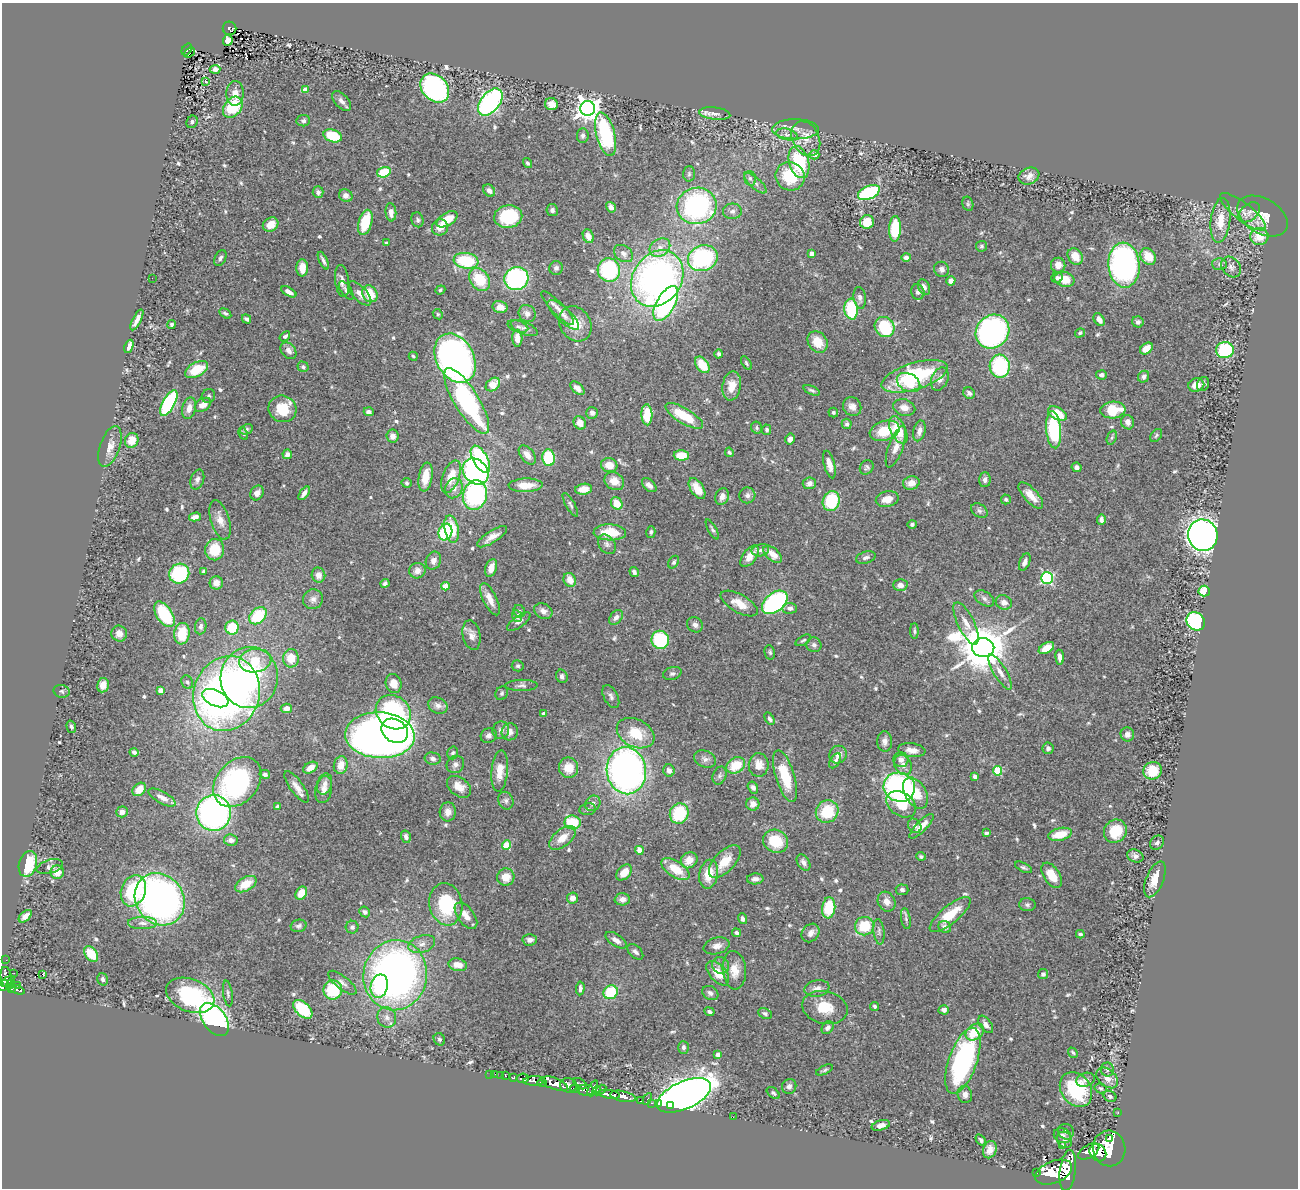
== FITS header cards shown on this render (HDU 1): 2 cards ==
NAXIS1  =                 1296
NAXIS2  =                 1186

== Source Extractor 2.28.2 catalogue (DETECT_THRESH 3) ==
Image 1296 x 1186 px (HDU 1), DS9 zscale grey, 1 PNG px = 1 image px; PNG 1300 x 1190 px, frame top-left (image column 1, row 1186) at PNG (2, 3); each listed source drawn as its Kron ellipse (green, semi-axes under 4 px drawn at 4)
Background 1.24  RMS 0.035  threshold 0.106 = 3 sigma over >= 5 px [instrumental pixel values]
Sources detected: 599; of the 599, the 500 brightest by FLUX_AUTO listed and drawn (99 fainter detections omitted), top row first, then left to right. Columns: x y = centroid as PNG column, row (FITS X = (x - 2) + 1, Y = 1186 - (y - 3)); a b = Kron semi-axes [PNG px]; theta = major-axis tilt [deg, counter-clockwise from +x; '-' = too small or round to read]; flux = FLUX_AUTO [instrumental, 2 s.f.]
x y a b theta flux
229 28 7 6 - 180
228 40 6 4 68 9.7
187 49 6 4 54 150
189 52 6 3 40 53
215 69 5 4 - 13
206 82 3 3 - 15
435 88 16 12 -45 480
305 90 4 4 - 27
235 93 12 8 87 21
342 101 12 6 -47 11
490 102 16 9 51 500
551 104 6 6 - 21
233 107 11 8 51 100
588 108 7 7 - 2000
715 113 16 6 -6 14
303 121 7 5 8 5.7
192 122 6 5 - 5.5
796 129 23 10 0 30
606 134 22 9 -76 240
787 134 11 5 -12 10
333 136 9 6 -18 81
583 136 7 6 - 6.5
806 139 18 13 -63 36
814 155 5 4 - 19
799 162 16 10 -74 150
527 163 5 4 - 5.3
384 172 7 5 17 66
689 174 7 6 - 5.6
790 176 14 14 - 110
1029 176 11 8 21 14
750 178 7 6 - 7.5
755 183 14 5 -42 10
489 191 7 5 -48 12
318 192 6 5 - 7.5
869 192 12 6 24 230
346 196 7 6 - 12
968 204 7 5 -76 4.7
697 206 20 18 11 440
611 207 6 4 -58 11
552 210 6 5 - 6.6
732 211 9 8 - 10
391 212 9 5 -85 18
1243 212 28 9 -38 32
1249 212 12 8 40 11
508 216 14 11 10 140
1262 216 27 17 -30 48
447 219 11 6 31 54
418 220 7 6 - 5.5
1220 221 22 9 83 45
365 222 13 6 74 88
867 222 7 6 - 45
271 225 8 6 32 26
440 227 8 8 - 22
895 229 13 6 88 120
588 236 7 5 -66 17
1259 237 9 8 - 42
386 243 4 3 - 4.4
982 246 5 5 - 4.3
660 247 11 8 32 18
623 253 10 7 -35 12
812 253 4 4 - 22
1075 256 9 7 -54 33
1148 256 9 7 -53 41
906 257 5 4 - 9.8
220 258 8 5 64 6.2
703 258 15 12 21 300
323 261 9 3 -65 6.4
466 261 12 8 -8 130
1219 264 7 6 - 6.3
1058 265 7 7 - 22
1124 265 22 15 -85 650
1231 267 11 9 -51 12
302 268 8 6 -89 28
556 268 7 6 - 6.9
942 269 8 7 - 9.8
609 270 12 11 - 200
152 278 2 2 - 5.5
516 278 12 11 - 320
1057 278 6 5 - 6.8
657 279 30 24 56 1000
1064 279 10 7 -13 45
480 280 12 9 -54 81
342 281 16 7 -83 13
951 281 5 4 - 13
924 287 8 5 -64 10
346 290 10 5 -55 6.9
440 290 5 4 - 4.4
289 292 8 4 -30 13
918 292 8 6 -76 9.6
360 293 15 7 -47 18
370 294 9 7 -57 55
860 298 11 6 -81 11
666 303 19 9 61 430
500 307 7 6 - 23
558 308 22 6 -46 19
851 309 10 6 -84 130
225 313 7 4 -31 5.4
527 313 9 8 - 12
438 314 5 4 - 4
563 315 20 7 -42 22
246 319 5 3 - 5.8
1099 319 7 5 -57 18
137 320 11 3 63 14
1138 322 6 5 - 7.5
575 324 18 15 -56 42
171 325 4 4 - 4.3
518 326 11 5 -18 5.8
885 327 10 9 - 140
524 328 14 6 -22 9
992 332 18 16 47 510
1080 333 5 4 - 4.3
285 336 6 4 40 5.7
517 338 8 5 -89 22
818 342 11 9 -53 42
129 346 7 4 67 13
1146 348 7 5 37 28
1225 350 9 8 - 140
288 351 9 6 -49 12
719 354 4 4 - 5.7
413 356 5 3 - 4.1
455 358 26 18 -61 1300
746 363 7 3 -57 4.2
702 365 9 6 -53 57
1000 366 11 10 - 220
303 367 5 5 - 4.5
196 370 12 7 30 69
1101 375 5 4 - 9.9
914 376 34 13 17 220
1144 377 6 5 - 7.5
940 379 12 8 66 17
909 382 12 9 -28 49
493 384 8 6 40 41
1203 384 7 5 69 5.5
1196 385 8 6 14 28
732 386 14 9 80 31
577 388 8 5 -42 12
812 390 8 4 -24 5.4
969 393 6 5 - 7.1
208 396 7 6 - 6.3
467 401 38 12 -58 390
169 403 14 6 61 300
203 405 9 6 32 21
852 407 10 8 -50 15
189 408 11 6 77 18
904 408 11 8 -15 18
282 409 14 13 - 67
1113 410 12 8 5 78
369 412 5 4 - 9.4
833 412 5 4 - 4.3
592 413 6 6 - 7.1
1057 414 10 6 -29 55
647 415 10 5 -88 57
684 416 21 7 -30 76
1128 422 7 6 - 15
580 423 7 6 - 19
847 424 5 5 - 5.4
757 428 6 5 - 5.8
246 429 7 5 25 5
767 430 5 4 - 4.9
898 430 14 7 -65 62
1054 430 18 7 -85 200
885 431 15 9 17 65
919 431 10 6 77 14
243 434 6 4 -63 4
1156 435 7 5 52 4.6
393 436 6 6 - 14
1112 438 7 4 70 4.7
790 439 5 5 - 8.8
132 440 7 6 - 33
110 446 21 10 71 25
896 447 22 7 70 25
729 452 5 4 - 4.6
287 454 5 5 - 11
527 455 11 6 -51 18
681 455 7 5 -3 50
548 458 8 6 -85 130
480 459 15 7 -61 290
829 464 14 5 -75 18
609 465 8 7 - 27
867 467 8 6 50 5.6
1077 467 5 4 - 8.5
475 472 14 11 -47 460
426 477 14 6 81 40
451 477 17 8 69 49
197 480 10 6 72 10
985 480 7 6 - 8
614 481 10 8 -31 30
407 483 5 5 - 4.1
809 483 7 6 - 9.5
911 483 8 6 14 23
526 485 17 7 2 42
649 485 8 5 -43 12
454 488 10 8 64 17
697 488 11 6 -57 35
583 489 8 5 7 30
257 493 8 6 60 15
304 493 8 3 55 10
475 495 15 12 74 380
747 495 8 8 - 9.8
1031 495 16 7 -47 29
722 496 8 6 65 14
887 499 11 8 13 29
1006 499 5 5 - 4.1
831 501 10 8 71 120
617 503 6 5 - 43
570 505 13 4 -60 6.3
979 511 9 6 -38 7.2
195 517 6 4 15 13
1101 519 5 4 - 8.1
220 520 20 9 -73 26
912 524 5 4 - 4.6
452 529 14 7 -78 79
712 529 11 4 -61 5.7
445 532 8 7 - 120
610 532 16 8 -1 74
651 532 6 4 73 4.8
1203 535 16 14 -77 1500
492 537 17 6 33 20
607 544 10 8 -52 9.7
215 550 11 9 82 68
760 550 8 6 11 9.7
773 554 11 6 -41 29
750 556 12 6 52 24
866 558 10 5 16 7.8
433 561 9 7 65 14
674 562 7 5 58 5
1025 562 9 5 67 11
491 568 9 5 73 19
204 571 4 3 - 5.4
417 571 8 7 - 15
634 572 5 4 - 7.4
179 574 10 9 - 160
318 575 7 7 - 19
1047 578 6 6 - 290
570 580 7 6 - 27
216 583 6 6 - 20
385 583 5 4 - 5.6
900 585 7 6 - 12
445 586 4 4 - 38
1204 591 5 5 - 53
984 598 11 7 -34 8.8
313 599 10 9 - 13
490 599 18 7 -64 27
775 602 15 9 39 370
1004 602 8 7 - 15
739 604 20 9 -29 33
790 608 7 5 -3 9.7
519 611 6 5 - 4.5
543 611 9 7 -27 12
164 614 14 8 -57 140
258 616 10 7 43 110
517 616 6 5 - 17
616 617 8 5 50 9
1196 621 10 8 -49 250
519 622 14 5 36 9.1
966 623 23 8 -64 27
695 625 8 7 - 10
201 626 8 5 82 8.4
232 628 7 6 - 75
914 631 8 4 -89 4.2
119 634 8 7 - 17
182 634 11 7 82 65
471 635 15 8 -78 18
660 640 9 8 - 160
803 640 8 4 29 4.7
814 645 8 7 - 8.7
983 648 11 9 -7 12000
1046 648 8 5 29 36
770 652 7 5 -79 4.8
1060 657 7 4 -84 10
291 658 9 8 - 42
255 661 16 11 9 71
518 666 6 5 - 4.8
1000 672 20 6 -59 19
672 674 9 6 17 6.6
562 676 7 5 -67 7.7
249 678 30 28 82 500
187 682 7 5 -62 4.9
393 683 10 8 -75 25
103 685 7 6 - 20
522 685 16 5 0 9.5
160 690 4 4 - 20
62 691 8 6 -15 4.9
502 693 7 6 - 5.4
226 694 38 33 71 1400
611 696 12 7 -63 9.6
215 698 14 8 -24 150
438 705 10 8 -26 12
286 708 6 4 5 18
393 712 19 16 -41 420
544 713 4 3 - 9.8
769 719 7 4 -60 6.3
71 727 6 4 -74 5.8
501 730 9 8 - 12
395 731 14 11 -31 730
510 732 8 8 - 16
636 733 20 14 -27 72
1127 734 7 6 - 9.5
380 735 35 23 -3 2100
489 736 8 7 - 10
885 741 10 7 -89 11
1048 748 6 5 - 6.8
912 750 14 7 -7 20
134 752 4 3 - 5.7
453 753 6 5 - 5.5
838 755 9 8 - 15
433 759 8 6 -10 8.1
705 759 11 8 -23 11
901 760 8 7 - 13
835 761 8 4 58 6.7
341 765 9 7 79 25
455 765 9 8 - 9.9
736 765 10 7 32 57
759 765 12 10 88 28
903 765 10 8 -59 16
310 768 8 5 30 16
569 768 10 9 - 38
500 771 21 8 85 36
626 771 23 19 -82 1100
669 771 6 5 - 11
997 771 5 4 - 100
1153 771 9 8 - 55
265 774 5 4 - 6.8
720 776 9 6 67 6.6
785 776 27 9 -73 88
975 777 4 3 - 7
237 782 28 20 49 360
324 784 11 7 72 12
297 787 18 6 -54 19
459 787 13 9 -37 29
753 787 6 5 - 7.2
899 787 16 14 -21 530
139 789 7 5 47 31
324 790 14 8 78 16
915 793 17 10 -60 57
162 798 15 6 -29 19
506 801 9 7 -68 9
593 803 8 7 - 9.3
753 804 6 6 - 14
901 804 16 11 -33 61
277 807 4 3 - 5.1
588 809 8 6 8 6.7
827 811 12 11 - 90
122 812 6 5 - 12
448 812 9 8 - 18
214 813 18 17 - 720
679 814 10 9 - 110
573 822 8 7 - 99
915 826 7 6 - 8.6
921 826 16 5 46 24
1115 831 12 11 - 79
986 833 4 3 - 5.2
1060 834 12 6 13 47
406 837 6 5 - 9
562 838 16 8 39 31
231 840 7 6 - 13
776 841 13 11 -29 68
1157 843 7 6 - 6.9
507 845 4 4 - 85
639 850 4 4 - 42
921 856 5 4 - 4.7
1135 856 8 6 -24 9.2
689 860 9 7 40 26
725 862 20 10 46 44
804 862 9 6 -57 11
28 864 13 9 75 100
50 867 13 6 17 9.7
1023 867 9 4 -26 5.3
675 869 16 8 -33 55
57 872 7 6 - 32
624 872 9 6 48 29
709 874 14 9 79 46
1052 875 14 8 -57 45
506 877 9 8 - 32
755 879 8 5 4 12
1155 879 19 8 68 40
246 884 12 6 30 44
902 890 6 5 - 6.1
133 891 16 12 70 180
301 893 7 5 56 41
572 898 6 5 - 14
160 899 27 24 -54 1100
622 899 7 6 - 15
887 902 10 8 -61 18
446 904 21 16 -80 150
1027 905 8 6 -5 6.3
829 908 10 6 83 98
365 912 6 5 - 6.8
950 915 25 9 40 67
25 916 8 4 42 13
466 916 15 8 -53 25
742 919 5 4 - 6.7
906 919 10 5 -80 6.4
143 923 14 6 -1 15
299 926 8 6 14 6.3
864 926 9 9 - 84
352 927 6 6 - 6.7
945 927 7 5 -32 11
879 932 13 5 -84 8.2
737 933 4 4 - 5.7
810 933 10 8 50 16
1080 934 4 3 - 4.4
530 940 7 5 3 11
616 940 12 5 -34 13
422 944 14 8 17 19
717 946 13 8 14 17
635 952 9 5 -44 8.5
91 954 9 5 -51 66
6 960 2 2 - 9.8
458 965 9 6 -12 28
721 965 9 8 - 11
734 970 19 11 -84 37
14 973 2 2 - 19
718 973 14 8 -49 47
1043 974 5 5 - 4.8
43 975 3 3 - 40
395 975 35 32 81 1300
6 977 10 5 -80 610
103 979 6 5 - 6.3
8 981 8 3 29 570
342 983 17 6 -38 12
11 984 5 3 - 150
17 985 2 2 - 14
3 986 6 5 - 820
379 986 12 8 77 110
12 988 3 3 - 260
580 988 7 4 85 7.1
817 988 13 8 10 15
17 990 7 3 -18 320
333 990 9 9 - 110
611 992 7 6 - 100
228 993 13 4 -81 6.5
710 993 8 6 -30 9.1
190 995 25 16 -22 240
875 1006 4 4 - 4.8
825 1008 23 16 -12 55
303 1009 11 7 -43 120
944 1010 5 4 - 8.8
709 1012 5 4 - 6.2
765 1014 7 5 -24 5
387 1017 10 9 - 16
214 1019 19 11 -53 640
986 1024 10 5 -53 14
828 1028 7 5 52 8.6
975 1032 10 7 36 58
439 1039 6 5 - 5.1
683 1047 6 5 - 6.6
1073 1053 5 4 - 4.5
718 1054 4 4 - 9.4
963 1061 34 14 71 460
1107 1069 7 6 - 7.5
824 1070 9 3 25 4.8
490 1074 2 2 - 7
495 1074 2 2 - 12
500 1075 2 2 - 13
506 1076 3 2 - 48
514 1077 4 3 - 240
523 1078 6 5 - 410
1107 1078 12 8 -40 20
1085 1080 9 6 18 10
534 1081 11 4 2 2200
542 1083 5 3 - 1100
555 1084 14 5 -20 5000
580 1084 7 4 -32 400
568 1085 8 7 - 1800
789 1086 7 7 - 8.1
593 1088 8 3 66 980
1101 1088 6 5 - 4.3
575 1089 5 4 - 620
601 1089 6 4 33 490
1076 1089 19 14 -53 130
585 1090 8 5 -1 1000
597 1091 4 3 - 490
773 1093 7 4 -40 4.2
609 1094 11 4 -8 2000
684 1095 29 13 24 2800
965 1095 9 7 -76 12
623 1096 13 5 -12 2700
1110 1096 6 5 - 5.9
647 1099 6 3 63 130
641 1101 3 3 - 55
652 1103 3 2 - 52
658 1104 3 2 - 23
670 1106 3 2 - 51
1118 1112 3 2 - 28
733 1117 2 2 - 13
881 1125 9 5 16 16
1066 1132 8 7 - 7.4
1062 1135 9 7 -24 11
1109 1138 4 3 - 420
981 1140 6 4 -56 5.1
1065 1140 8 7 - 7.3
1062 1146 4 3 - 5.9
1109 1148 18 16 -78 9400
990 1150 9 6 68 18
1089 1152 12 6 31 2900
1098 1153 9 7 -51 4200
1068 1170 20 8 83 9000
1054 1172 19 11 23 9900
1037 1173 3 3 - 140
At the frame edge (FLAGS 8, measured only in part): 1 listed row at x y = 3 986
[99 fainter detections neither listed nor drawn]